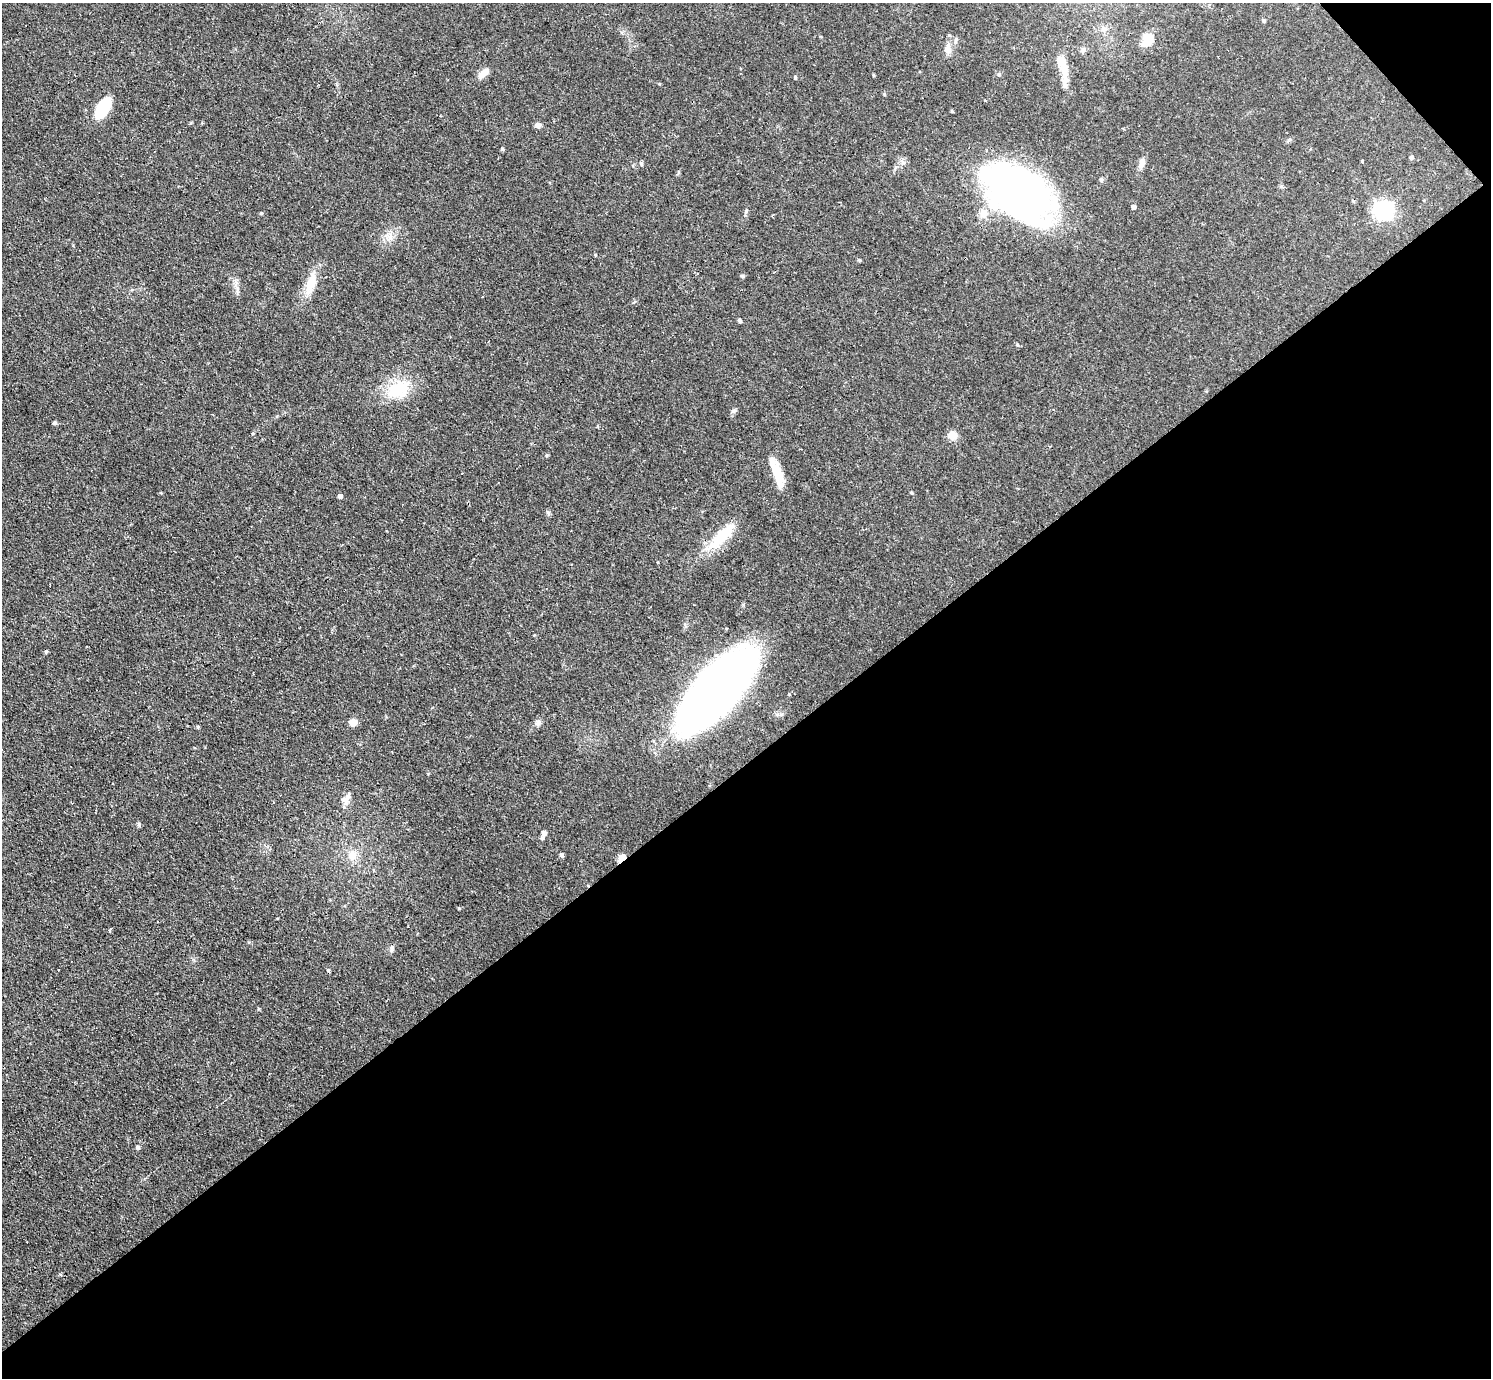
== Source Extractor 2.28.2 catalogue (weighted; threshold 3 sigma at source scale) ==
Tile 12 of 4 x 4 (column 4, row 3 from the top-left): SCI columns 4532-6020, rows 1706-3081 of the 6126 x 6131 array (HDU 1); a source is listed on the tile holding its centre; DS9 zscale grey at full resolution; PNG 1493 x 1380 px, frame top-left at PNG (2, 3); no overlay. Shown black and unused: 45% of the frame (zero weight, under 3 of 4 exposures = <1% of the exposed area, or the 3 px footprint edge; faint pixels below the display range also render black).
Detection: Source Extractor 2.28.2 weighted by HDU 2 'WHT'; one run over the whole footprint, this tile lists its part. Background 0.0738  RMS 0.006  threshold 0.027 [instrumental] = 3 sigma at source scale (4.5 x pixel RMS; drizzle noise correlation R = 1.50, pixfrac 1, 0.05/0.05 arcsec/px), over >= 5 px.
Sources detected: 59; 2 inside a brighter object's white glare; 3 cosmic-ray / hot-pixel residue — not listed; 2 inside a brighter listed object's ellipse — not listed separately; the other 52 listed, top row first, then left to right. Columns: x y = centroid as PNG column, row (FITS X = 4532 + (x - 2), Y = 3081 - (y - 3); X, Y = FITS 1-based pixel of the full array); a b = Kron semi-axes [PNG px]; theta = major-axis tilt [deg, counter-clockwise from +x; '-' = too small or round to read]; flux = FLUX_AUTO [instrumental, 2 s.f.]
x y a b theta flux
1263 20 5 4 - 1.1
1104 29 9 7 -22 2.6
1147 39 15 9 69 11
948 49 13 9 84 4.6
1083 50 7 6 - 1.6
1064 69 24 11 -75 8.9
483 73 14 7 41 5.2
795 77 4 4 - 0.74
659 84 4 3 - 0.52
103 108 23 11 59 24
952 111 4 3 - 0.64
538 125 7 7 - 2.1
502 149 5 4 - 0.81
1411 157 4 4 - 1.2
1362 161 3 2 - 0.79
903 162 7 4 19 1.3
641 163 6 4 -62 0.85
1142 163 15 7 69 3.4
1101 180 6 5 - 0.94
1022 193 61 38 -35 320
1133 207 5 4 - 1.6
1383 210 8 7 - 260
261 213 4 4 - 0.68
983 213 13 11 87 5.4
390 236 12 5 -82 3
859 260 4 4 - 0.73
742 276 5 4 - 0.77
310 284 30 11 76 11
739 320 4 4 - 1.4
399 389 31 22 19 24
733 411 7 4 18 1
54 423 5 5 - 0.92
953 435 11 10 - 4.6
547 455 5 4 - 0.72
777 474 34 11 -70 12
911 492 4 3 - 0.66
340 496 4 4 - 2.2
722 536 47 14 46 20
717 689 66 26 48 700
353 722 6 6 - 5.9
538 723 7 5 45 1.5
198 727 4 4 - 0.8
346 798 18 9 46 3.8
544 833 6 5 - 2.1
352 855 9 8 - 6.9
561 855 5 5 - 1.3
622 858 11 6 43 3.8
459 908 4 3 - 0.62
109 931 4 3 - 1.4
392 949 12 4 86 1.3
138 1147 5 4 - 1.6
60 1274 5 3 - 0.6
Overlapping masked pixels (flux is a lower limit): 2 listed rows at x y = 1022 193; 622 858
Unlisted compact peaks at least as high as the median listed source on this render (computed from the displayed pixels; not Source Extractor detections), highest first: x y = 139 824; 548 512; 746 211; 259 1009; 1017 345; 884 94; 789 694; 237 291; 595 255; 743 605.